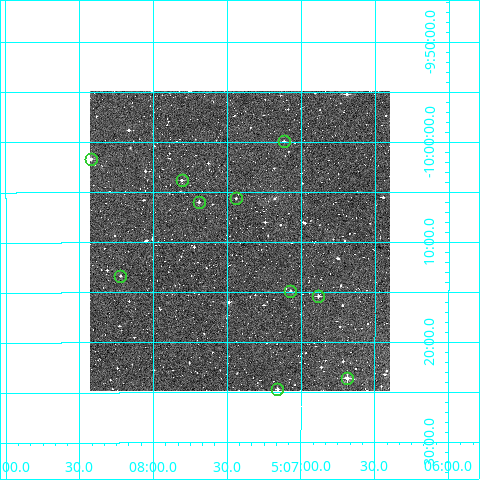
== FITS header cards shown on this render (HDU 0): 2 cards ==
NAXIS1  =                  300
NAXIS2  =                  300

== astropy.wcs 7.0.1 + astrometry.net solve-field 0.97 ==
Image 300 x 300 px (HDU 0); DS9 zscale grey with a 90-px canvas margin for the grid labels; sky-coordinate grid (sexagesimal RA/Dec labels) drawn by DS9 from the SOLVED WCS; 10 Tycho-2 reference stars matched to detected sources circled (green)
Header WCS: RA---TAN/DEC--TAN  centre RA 05:07:25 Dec -10:10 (76.85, -10.16 deg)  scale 6 arcsec/px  FOV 30.0' x 30.0'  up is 0 deg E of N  parity normal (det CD < 0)
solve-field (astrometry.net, Tycho-2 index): VERIFIED the header's WCS against the Tycho-2 star catalogue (verified at 2 index scales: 9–10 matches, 0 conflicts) and refined it, rather than solving blind
Solved WCS: RA---TAN-SIP/DEC--TAN-SIP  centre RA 05:07:25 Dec -10:10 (76.85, -10.16 deg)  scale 6 arcsec/px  FOV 30.0' x 30.0'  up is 0 deg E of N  parity normal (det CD < 0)
The solver's refit moves the header's centre by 1.7 arcsec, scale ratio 0.9997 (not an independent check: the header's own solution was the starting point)
Tycho-2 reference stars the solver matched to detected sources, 10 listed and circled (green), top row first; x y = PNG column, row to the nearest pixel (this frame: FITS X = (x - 90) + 1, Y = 300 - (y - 93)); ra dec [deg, ICRS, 3 dp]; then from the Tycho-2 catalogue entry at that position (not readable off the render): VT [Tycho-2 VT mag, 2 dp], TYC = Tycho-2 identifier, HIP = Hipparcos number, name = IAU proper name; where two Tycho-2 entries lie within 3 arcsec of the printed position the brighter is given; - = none
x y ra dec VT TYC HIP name
284 143 76.779 -9.998 12.26 5334-210-1 - -
91 161 77.105 -10.028 11.37 5334-295-1 - -
182 182 76.952 -10.063 11.78 5334-858-1 - -
236 200 76.860 -10.094 12.32 5334-453-1 - -
199 204 76.923 -10.100 12.15 5334-1202-1 - -
120 278 77.055 -10.222 11.87 5334-40-1 - -
290 293 76.768 -10.248 11.59 5334-315-1 - -
318 298 76.720 -10.256 11.92 5334-174-1 - -
347 380 76.671 -10.393 10.86 5334-929-1 - -
277 391 76.789 -10.411 11.91 5334-168-1 - -